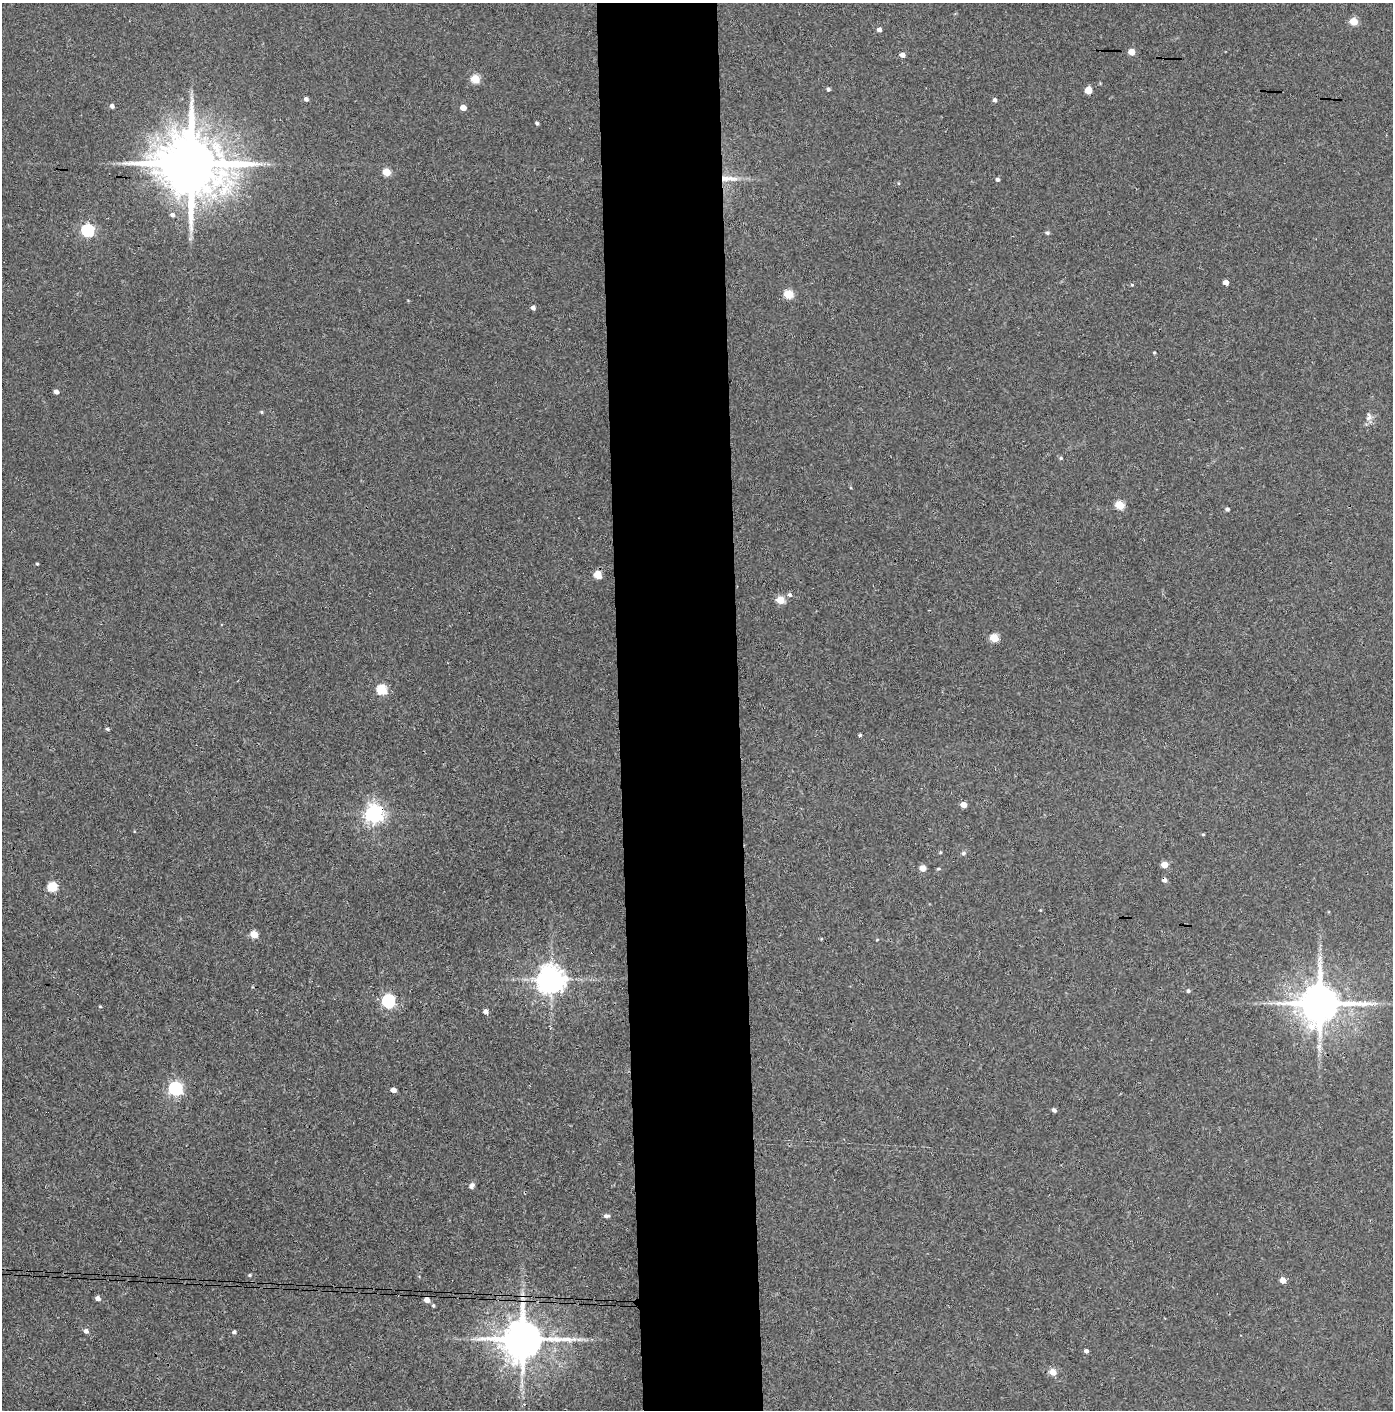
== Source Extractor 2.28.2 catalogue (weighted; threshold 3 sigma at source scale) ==
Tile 5 of 3 x 3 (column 2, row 2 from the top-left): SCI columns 1466-2856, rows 1414-2821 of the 4319 x 4236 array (HDU 1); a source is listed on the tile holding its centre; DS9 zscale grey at full resolution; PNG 1395 x 1412 px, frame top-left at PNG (2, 3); no overlay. Shown black and unused: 9% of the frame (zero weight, under 3 of 4 exposures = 6% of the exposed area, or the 3 px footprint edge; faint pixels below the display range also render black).
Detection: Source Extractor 2.28.2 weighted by HDU 2 'WHT'; one run over the whole footprint, this tile lists its part. Background 0.072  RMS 0.0055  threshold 0.0248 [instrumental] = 3 sigma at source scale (4.5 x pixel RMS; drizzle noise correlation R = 1.50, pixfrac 1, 0.05/0.05 arcsec/px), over >= 5 px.
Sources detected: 72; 1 cosmic-ray / hot-pixel residue — not listed; the other 71 listed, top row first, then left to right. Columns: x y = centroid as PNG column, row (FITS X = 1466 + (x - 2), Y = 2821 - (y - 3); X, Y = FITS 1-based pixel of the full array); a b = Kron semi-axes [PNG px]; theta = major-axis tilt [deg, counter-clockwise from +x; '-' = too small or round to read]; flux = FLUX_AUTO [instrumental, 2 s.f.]
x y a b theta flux
1353 21 5 5 - 12
879 30 4 4 - 2.5
1131 52 5 4 - 8.2
902 55 5 4 - 3.3
475 79 5 5 - 23
828 89 4 3 - 1.2
1088 90 6 5 - 6.5
306 99 4 4 - 1.9
995 100 4 4 - 1.8
112 106 4 4 - 1.8
463 108 5 4 - 6.1
537 123 4 3 - 1.1
191 164 19 16 -8 5500
386 172 5 5 - 14
728 179 29 7 -2 7.8
998 179 4 4 - 1.4
898 183 5 3 - 0.49
172 215 5 5 - 1.8
88 230 6 5 - 91
1047 233 5 4 - 1.2
1226 282 4 4 - 4.7
1132 285 4 4 - 0.64
788 294 5 5 - 24
533 308 4 4 - 2.2
1154 353 4 3 - 0.7
56 392 4 4 - 2.2
261 412 5 4 - 0.67
1369 417 13 8 74 2.9
1061 458 5 4 - 0.78
1119 505 5 5 - 22
1227 509 4 4 - 1.4
37 564 4 3 - 0.58
598 575 5 5 - 14
790 595 5 5 - 1.3
780 600 5 5 - 14
994 638 5 5 - 19
382 689 6 5 - 32
107 729 5 4 - 0.89
860 735 4 3 - 0.87
963 805 5 4 - 6.3
374 814 7 7 - 270
1203 835 4 3 - 0.61
940 852 4 3 - 0.65
963 853 6 6 - 1.2
1164 865 5 4 - 8.8
923 868 8 7 - 2.7
938 869 5 4 - 0.67
52 887 5 5 - 30
254 934 5 4 - 13
821 939 4 3 - 0.5
551 979 8 8 - 780
1188 991 5 5 - 1.1
388 1001 6 6 - 94
1319 1003 12 11 - 2100
100 1006 4 3 - 0.49
486 1012 5 4 - 2.8
175 1088 6 6 - 120
393 1090 5 4 - 3.7
1054 1110 4 4 - 1.8
472 1186 8 5 60 2.1
606 1216 7 4 -1 1.5
250 1275 5 4 - 0.74
1283 1280 5 4 - 6.9
98 1298 5 4 - 2.8
427 1300 5 4 - 4.3
433 1306 4 4 - 0.72
86 1331 5 5 - 2.2
234 1332 4 4 - 1.2
522 1339 12 11 - 2200
1086 1351 4 4 - 1.7
1053 1372 5 4 - 8.7
Overlapping masked pixels (flux is a lower limit): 5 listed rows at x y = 191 164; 728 179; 374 814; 427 1300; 522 1339